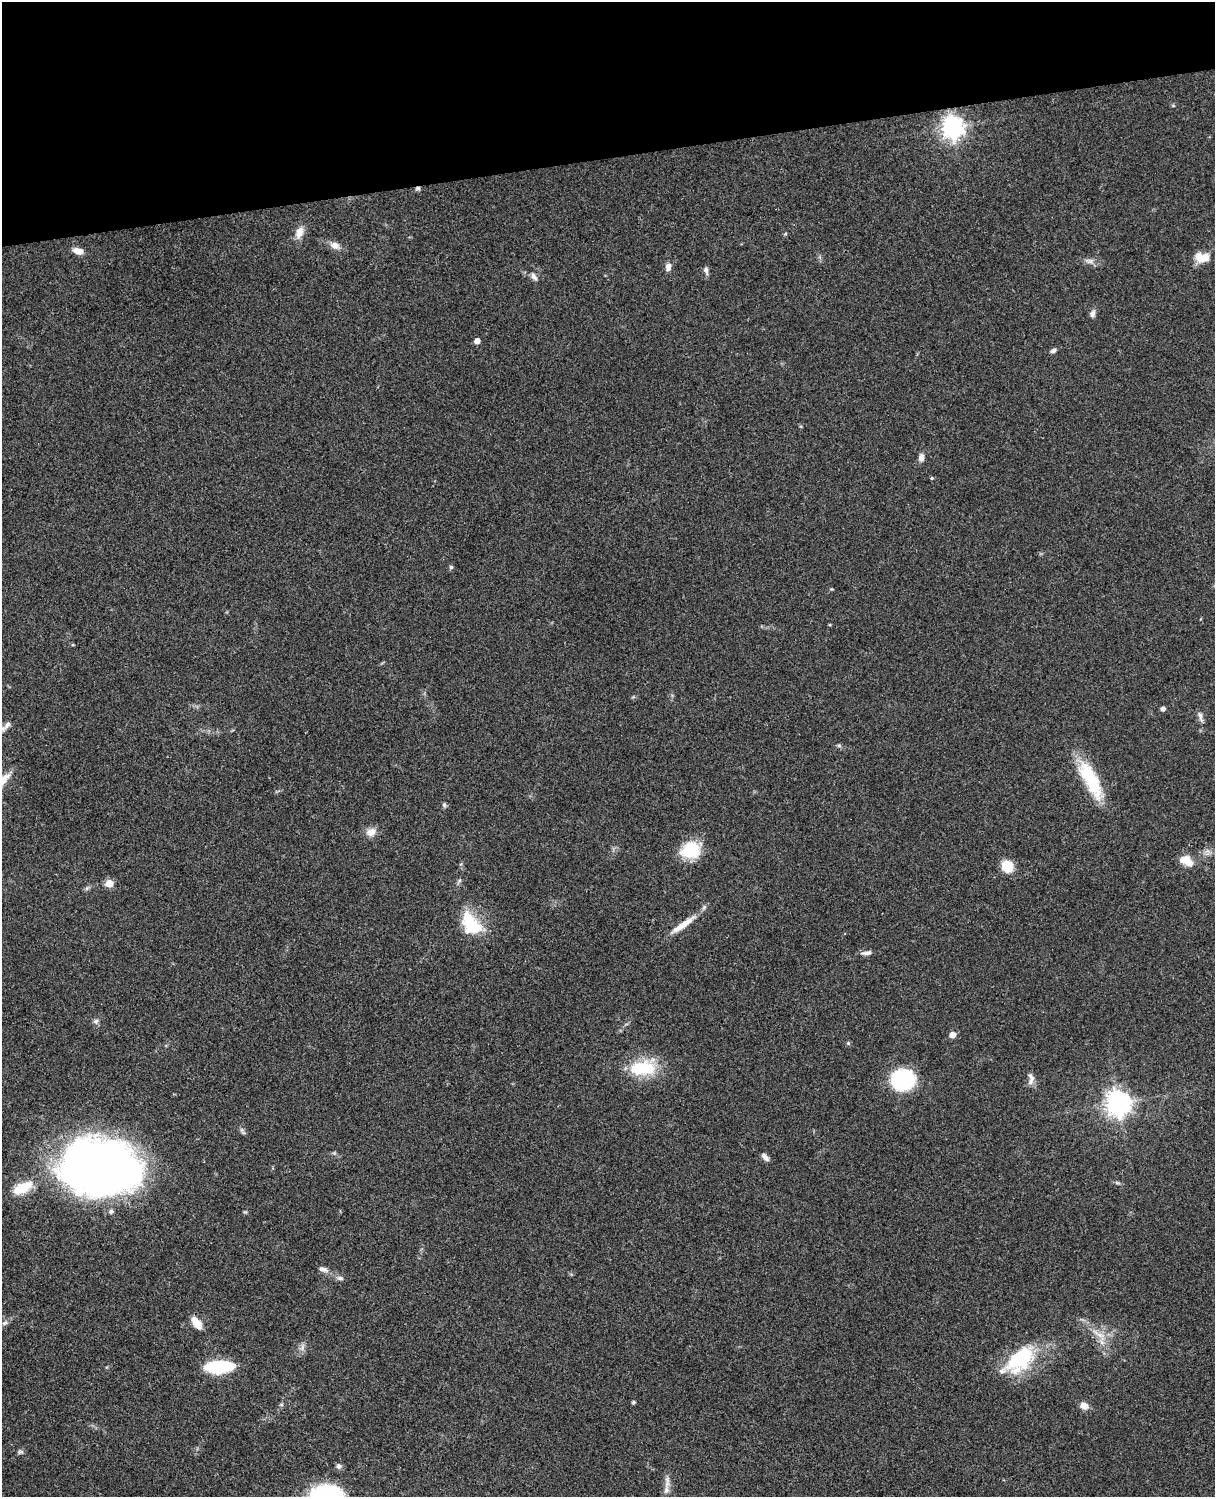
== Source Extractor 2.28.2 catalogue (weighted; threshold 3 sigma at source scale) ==
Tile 3 of 4 x 3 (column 3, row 1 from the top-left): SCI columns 2545-3757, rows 3269-4763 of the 5088 x 4927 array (HDU 1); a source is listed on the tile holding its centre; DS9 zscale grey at full resolution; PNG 1217 x 1499 px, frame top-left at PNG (2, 2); no overlay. Shown black and unused: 10% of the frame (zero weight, under 3 of 4 exposures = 6% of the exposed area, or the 3 px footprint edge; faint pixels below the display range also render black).
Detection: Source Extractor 2.28.2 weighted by HDU 2 'WHT'; one run over the whole footprint, this tile lists its part. Background 0.0889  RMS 0.0061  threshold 0.0275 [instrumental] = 3 sigma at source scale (4.5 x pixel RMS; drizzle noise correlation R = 1.50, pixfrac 1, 0.05/0.05 arcsec/px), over >= 5 px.
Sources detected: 63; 1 cosmic-ray / hot-pixel residue — not listed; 6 inside a brighter listed object's ellipse — not listed separately; the other 56 listed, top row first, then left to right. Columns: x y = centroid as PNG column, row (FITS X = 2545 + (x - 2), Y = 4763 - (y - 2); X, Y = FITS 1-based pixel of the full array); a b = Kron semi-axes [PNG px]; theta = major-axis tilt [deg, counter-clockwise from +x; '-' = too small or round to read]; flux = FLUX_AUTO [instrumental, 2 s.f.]
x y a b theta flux
953 127 8 8 - 430
299 232 16 10 72 5.7
785 234 6 3 18 0.62
335 245 14 9 -23 4.4
78 251 10 6 -17 5.2
1204 258 18 10 20 7.8
1090 261 12 6 1 2.6
668 267 9 6 86 3.2
706 270 10 5 -80 2
534 277 11 6 -55 2.3
1092 314 10 7 71 2.2
477 341 5 4 - 4.4
1053 351 8 5 32 1.6
921 457 10 7 79 2.7
932 478 4 3 - 0.86
451 567 5 4 - 1.1
1163 709 4 4 - 2.4
1200 716 16 5 -75 2.6
6 726 22 7 40 4.4
839 745 6 5 - 0.95
1091 780 51 16 -63 32
444 805 6 5 - 1.2
371 832 15 11 25 4.8
691 850 23 18 16 21
1186 860 12 10 0 8.6
1007 866 11 11 - 13
459 881 7 4 58 1.1
109 883 5 5 - 14
470 921 28 22 -49 21
683 925 39 7 35 9.6
867 953 15 5 7 2.6
96 1021 7 6 - 1.7
952 1035 5 5 - 6.2
642 1068 34 18 7 28
1031 1079 17 7 87 3.5
903 1080 20 17 5 53
1118 1103 8 8 - 580
334 1153 5 5 - 0.82
765 1157 10 5 -48 2.6
99 1168 75 52 -6 410
1117 1183 7 4 -19 1
22 1188 27 13 26 15
323 1269 13 6 -13 2.6
340 1278 9 5 -8 1.8
5 1323 8 5 27 1.6
196 1323 14 7 -55 8.2
1100 1335 16 6 -16 4.5
1102 1342 8 6 -46 2.4
302 1347 10 5 68 2.1
1020 1359 45 23 34 42
219 1367 27 10 3 41
633 1402 5 4 - 0.82
1084 1406 11 8 -22 4.4
20 1452 9 6 4 1.3
339 1466 7 6 - 1.9
667 1482 23 6 84 3.6
Overlapping masked pixels (flux is a lower limit): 1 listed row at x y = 1020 1359
Isophote crosses this tile's border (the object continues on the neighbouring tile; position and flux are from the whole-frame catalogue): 1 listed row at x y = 6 726